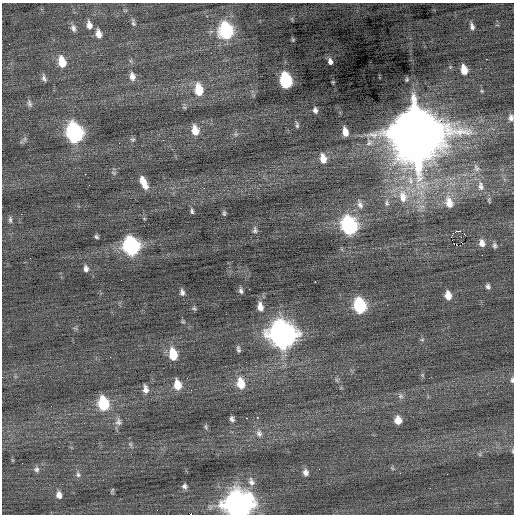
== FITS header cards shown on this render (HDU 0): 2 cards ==
NAXIS1  =                  512 / Axis length
NAXIS2  =                  512 / Axis length

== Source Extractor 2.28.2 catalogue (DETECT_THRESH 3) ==
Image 512 x 512 px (HDU 0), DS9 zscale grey, 1 PNG px = 1 image px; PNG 516 x 516 px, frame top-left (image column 1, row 512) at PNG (2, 3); no overlay
Background 0.0106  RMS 0.85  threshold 2.55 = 3 sigma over >= 5 px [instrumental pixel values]
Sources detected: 103; all 103 listed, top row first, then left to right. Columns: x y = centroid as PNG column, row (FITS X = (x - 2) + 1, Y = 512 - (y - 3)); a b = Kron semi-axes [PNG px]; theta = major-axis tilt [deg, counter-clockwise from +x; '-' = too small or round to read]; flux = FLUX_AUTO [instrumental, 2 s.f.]
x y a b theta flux
292 19 7 4 -72 69
133 23 12 5 -77 150
89 25 12 8 -79 360
472 26 9 5 -74 210
73 28 11 7 -67 240
226 31 11 8 -80 7800
98 34 11 7 -78 420
293 40 5 4 - 63
486 59 2 2 - 160
330 61 5 4 - 360
62 62 13 8 -75 1000
464 70 9 6 -77 680
132 76 11 8 -77 360
44 78 10 5 -70 190
286 80 10 7 -79 6200
199 90 12 8 -80 1500
482 91 5 4 - 63
29 103 10 6 -77 170
184 107 6 4 -19 74
315 110 5 4 - 160
511 118 9 7 87 220
297 125 7 4 -80 100
195 130 12 8 -81 690
345 132 8 5 -79 450
74 133 12 8 -77 16000
416 133 18 16 -73 500000
236 134 7 6 - 120
25 139 7 4 89 130
132 139 6 6 - 110
369 142 12 10 38 460
323 158 10 7 -76 570
476 168 13 8 -66 380
426 170 2 2 - 230
114 173 7 5 -18 98
85 174 2 2 - 380
144 182 14 6 -65 720
481 186 16 10 -81 600
403 196 21 13 -84 1300
489 200 9 4 -79 110
387 203 11 6 -89 200
449 203 16 10 -74 790
360 204 15 8 -71 350
422 206 9 4 -8 180
192 211 7 4 -78 120
224 213 7 5 -82 98
21 214 2 2 - 77
10 220 9 5 -85 140
349 226 11 8 -74 13000
255 230 9 7 -88 170
459 231 6 3 8 500
465 235 2 2 - 680
451 236 2 2 - 21
96 237 5 4 - 100
482 243 9 7 -77 360
495 245 8 6 -89 150
131 246 11 9 -77 14000
86 268 8 6 -85 210
315 282 2 2 - 670
488 286 7 6 - 150
249 289 2 2 - 74
241 291 7 5 -75 160
182 292 7 5 -86 180
448 295 9 6 -80 600
260 306 11 7 -79 420
360 306 10 7 -77 6200
194 308 7 4 -30 83
183 322 6 4 0 67
282 334 13 11 -68 61000
422 340 6 4 1 85
238 349 8 4 -80 130
173 354 11 7 -79 1500
110 357 2 2 - 58
422 375 6 5 - 80
187 378 3 2 - 59
337 380 7 4 -71 95
512 380 8 5 -89 130
241 383 12 9 -80 1000
177 385 10 7 -78 810
145 389 11 6 -84 320
191 390 2 2 - 27
400 396 8 7 - 200
103 403 11 8 -78 3200
247 418 3 2 - 120
257 418 3 2 - 170
232 419 6 5 - 160
398 420 8 7 - 600
118 422 11 9 -82 280
206 427 8 4 -89 88
259 434 10 8 -69 300
130 444 7 5 -71 120
512 451 7 3 -82 71
480 454 6 4 73 84
392 468 6 4 -71 76
36 469 8 8 - 210
306 472 9 7 -83 270
78 474 9 7 -77 190
251 482 13 9 -74 400
184 486 7 7 - 170
112 491 8 4 73 75
59 495 9 7 -81 330
238 505 12 12 - 68000
157 510 2 2 - 30
191 514 3 2 - 2900
At the frame edge (FLAGS 8, measured only in part): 5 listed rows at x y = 511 118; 512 380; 512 451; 238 505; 191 514